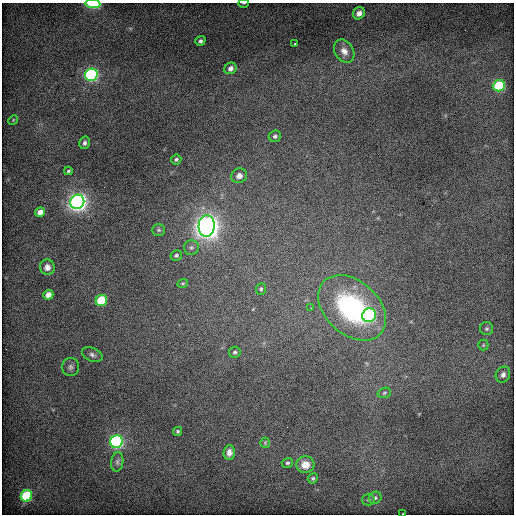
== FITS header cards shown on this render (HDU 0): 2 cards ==
NAXIS1  =                  512 / Axis length
NAXIS2  =                  512 / Axis length

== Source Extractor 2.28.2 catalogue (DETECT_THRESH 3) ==
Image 512 x 512 px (HDU 0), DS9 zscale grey, 1 PNG px = 1 image px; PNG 516 x 516 px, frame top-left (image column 1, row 512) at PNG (2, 3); each listed source drawn as its Kron ellipse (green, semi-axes under 4 px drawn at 4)
Background 650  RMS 4.1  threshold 12.2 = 3 sigma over >= 5 px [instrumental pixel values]
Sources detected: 48; all 48 listed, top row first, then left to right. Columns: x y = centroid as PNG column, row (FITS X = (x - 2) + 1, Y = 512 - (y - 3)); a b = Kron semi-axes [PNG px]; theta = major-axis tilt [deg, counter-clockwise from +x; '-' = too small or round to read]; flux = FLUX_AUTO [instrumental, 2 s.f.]
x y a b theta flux
244 3 5 2 - 240
93 4 7 4 -4 11000
359 13 6 5 - 1300
200 41 5 4 - 670
295 44 3 3 - 480
344 51 12 9 -58 2000
230 68 6 5 - 1300
91 75 6 6 - 57000
499 86 6 5 - 17000
13 120 5 4 - 290
275 136 6 5 - 720
85 143 6 5 - 680
176 159 5 5 - 520
68 171 4 3 - 360
239 176 8 7 - 1600
77 202 7 7 - 160000
40 212 5 4 - 1900
207 226 10 8 87 300000
159 230 6 5 - 600
191 247 7 7 - 870
176 255 6 5 - 560
47 267 8 7 - 1500
183 283 5 3 - 300
261 289 6 5 - 460
48 295 5 4 - 2400
101 301 6 5 - 13000
311 308 2 2 - 210
352 308 39 27 -42 41000
369 315 7 6 - 33000
487 329 6 6 - 600
483 345 5 5 - 390
235 352 6 5 - 590
92 355 11 6 -22 960
70 367 9 8 - 1000
503 375 8 7 - 1100
384 393 7 5 17 440
178 431 4 4 - 440
116 442 6 6 - 52000
265 443 5 5 - 320
229 452 7 5 87 1300
117 462 10 6 81 900
287 463 5 5 - 450
305 465 9 8 - 3400
313 478 5 4 - 430
26 496 6 5 - 21000
375 498 6 6 - 610
368 499 6 6 - 490
403 513 3 2 - 150
At the frame edge (FLAGS 8, measured only in part): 3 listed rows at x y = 244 3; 93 4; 403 513